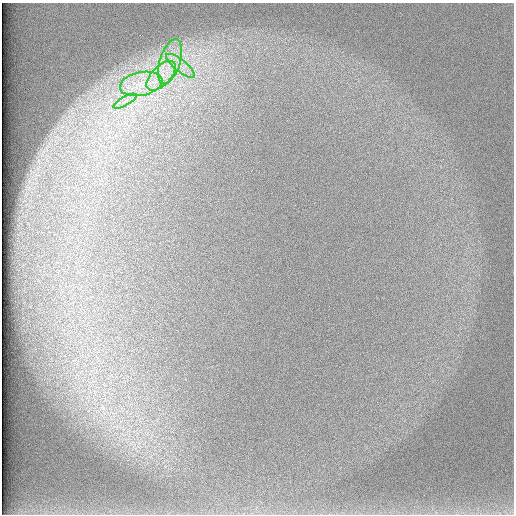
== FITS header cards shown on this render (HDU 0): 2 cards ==
NAXIS1  =                  512 /
NAXIS2  =                  512 /

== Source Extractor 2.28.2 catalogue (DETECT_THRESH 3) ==
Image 512 x 512 px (HDU 0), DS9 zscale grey, 1 PNG px = 1 image px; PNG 516 x 516 px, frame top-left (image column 1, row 512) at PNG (2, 3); each listed source drawn as its Kron ellipse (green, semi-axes under 4 px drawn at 4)
Background 98.3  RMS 2.9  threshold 8.6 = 3 sigma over >= 5 px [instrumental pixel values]
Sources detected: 5; all 5 listed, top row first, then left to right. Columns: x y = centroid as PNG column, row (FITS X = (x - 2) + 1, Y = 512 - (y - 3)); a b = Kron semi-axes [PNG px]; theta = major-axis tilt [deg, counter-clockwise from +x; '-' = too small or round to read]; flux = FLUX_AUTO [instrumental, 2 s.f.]
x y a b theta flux
170 61 23 10 72 4600
181 66 18 6 -38 2000
161 76 18 9 46 3900
141 84 21 11 11 5100
125 101 13 4 30 1000